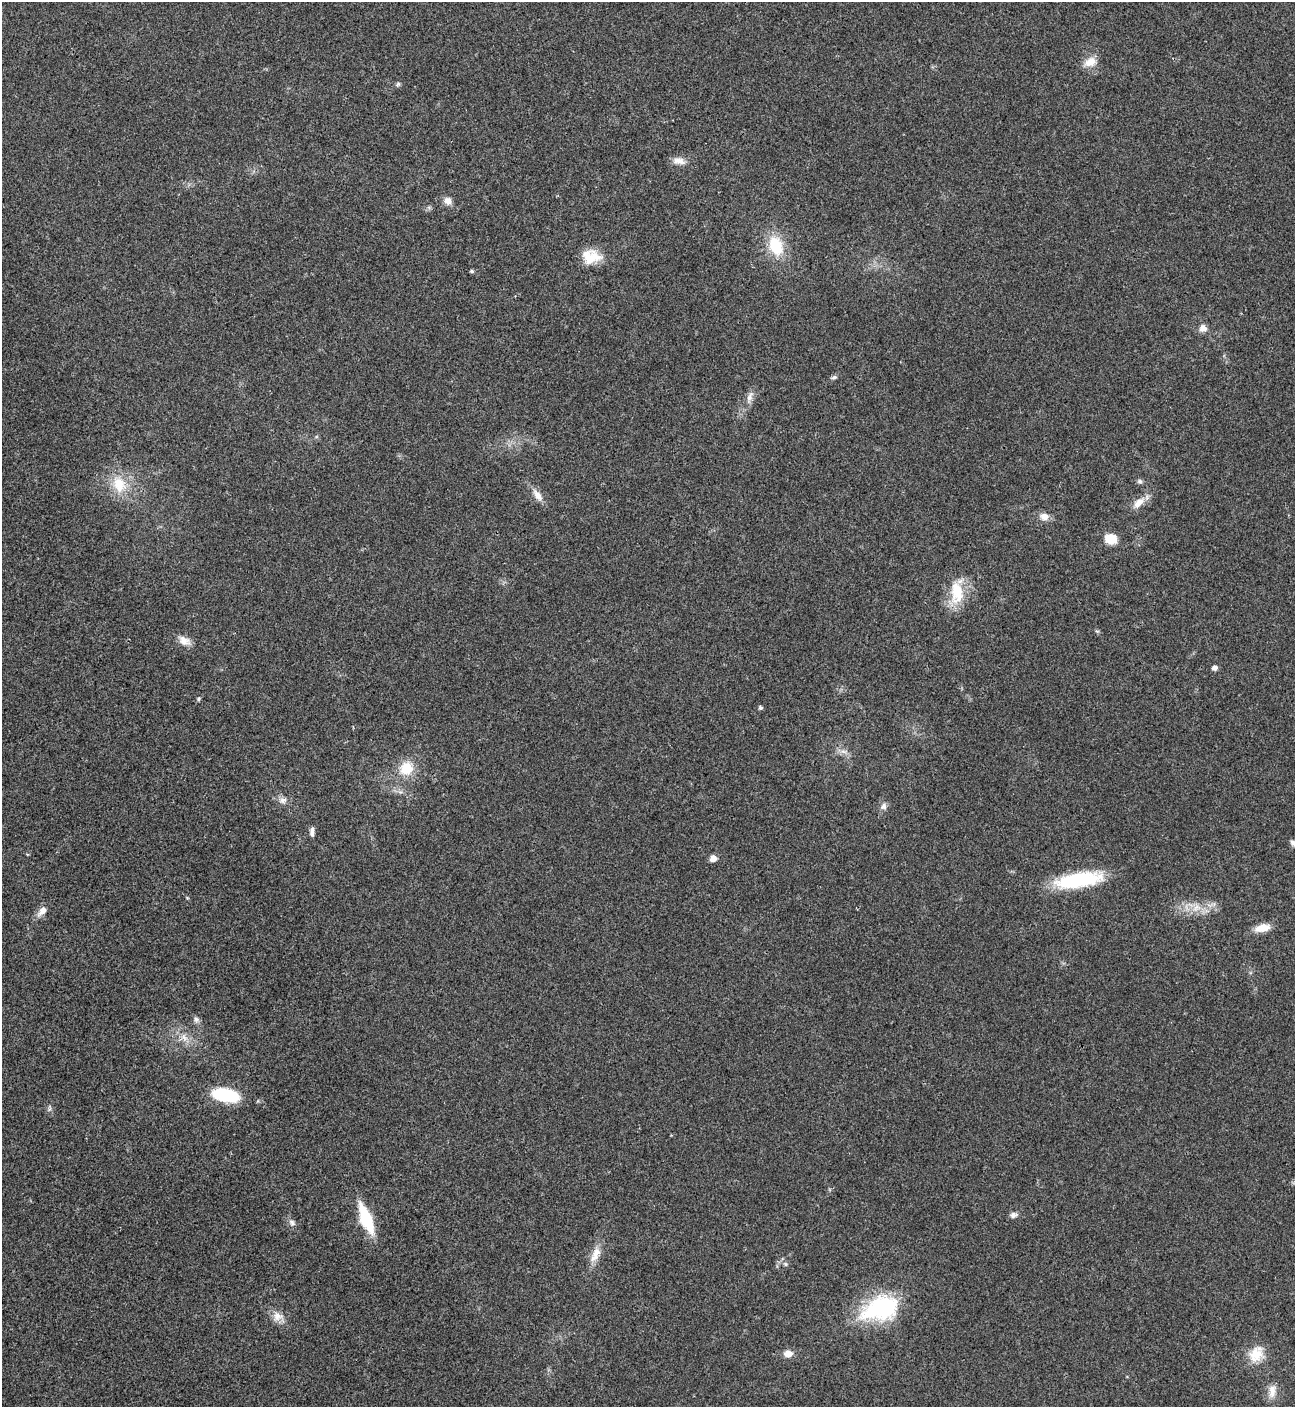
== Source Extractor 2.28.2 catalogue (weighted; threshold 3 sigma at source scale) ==
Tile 11 of 4 x 4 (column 3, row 3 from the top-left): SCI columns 2876-4168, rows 1408-2812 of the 5618 x 5629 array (HDU 1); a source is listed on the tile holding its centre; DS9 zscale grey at full resolution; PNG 1297 x 1409 px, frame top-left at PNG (2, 2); no overlay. Shown black and unused: <1% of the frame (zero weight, under 3 of 4 exposures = <1% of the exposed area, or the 3 px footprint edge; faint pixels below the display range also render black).
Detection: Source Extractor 2.28.2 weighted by HDU 2 'WHT'; one run over the whole footprint, this tile lists its part. Background 0.021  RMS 0.0041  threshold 0.0186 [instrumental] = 3 sigma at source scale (4.5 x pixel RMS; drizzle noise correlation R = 1.50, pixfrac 1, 0.05/0.05 arcsec/px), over >= 5 px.
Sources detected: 46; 1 inside a brighter listed object's ellipse — not listed separately; the other 45 listed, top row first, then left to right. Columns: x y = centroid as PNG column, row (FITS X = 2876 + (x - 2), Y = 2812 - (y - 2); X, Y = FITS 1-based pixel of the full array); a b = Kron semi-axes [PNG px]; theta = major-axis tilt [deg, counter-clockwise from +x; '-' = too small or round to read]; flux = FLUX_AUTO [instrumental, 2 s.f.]
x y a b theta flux
1090 62 17 12 26 4.6
398 84 6 4 47 0.69
679 161 18 8 -10 3.3
448 201 10 8 -46 2.7
776 246 22 14 -67 15
591 258 26 16 27 8.6
472 271 5 4 - 0.67
1203 328 9 8 - 2.5
834 377 8 5 10 0.89
750 397 16 7 75 2.6
1140 481 7 5 -1 0.91
119 484 25 18 -70 12
537 495 17 8 -54 3.6
1138 503 19 9 44 4.4
1044 517 10 9 - 3.2
1111 539 11 9 -17 8.9
957 592 31 16 -86 13
184 641 16 11 -28 3.6
1215 668 5 5 - 1.8
199 699 6 4 71 0.57
761 708 5 4 - 0.96
843 751 7 4 -19 1.3
406 768 16 15 - 9.5
283 800 11 7 9 2.1
884 806 10 8 76 1.8
312 832 11 5 87 1.6
1293 843 9 7 -43 1.4
713 859 6 5 - 3.5
1079 880 55 16 9 29
1196 908 12 7 36 3.4
42 911 14 8 50 3.2
1262 928 18 8 12 5.6
196 1019 8 7 - 1.3
184 1038 11 8 -47 3.1
226 1095 30 13 -12 21
1013 1215 9 7 20 1.5
366 1219 25 9 -68 25
292 1223 10 7 -49 1.5
595 1254 24 10 66 5.2
785 1264 7 5 -24 0.89
884 1307 15 9 18 150
277 1316 15 13 -2 4
788 1354 10 7 4 3.4
1256 1354 23 17 58 8.2
1272 1391 18 9 86 3.9
Isophote crosses this tile's border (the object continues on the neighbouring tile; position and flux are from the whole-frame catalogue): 1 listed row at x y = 1293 843